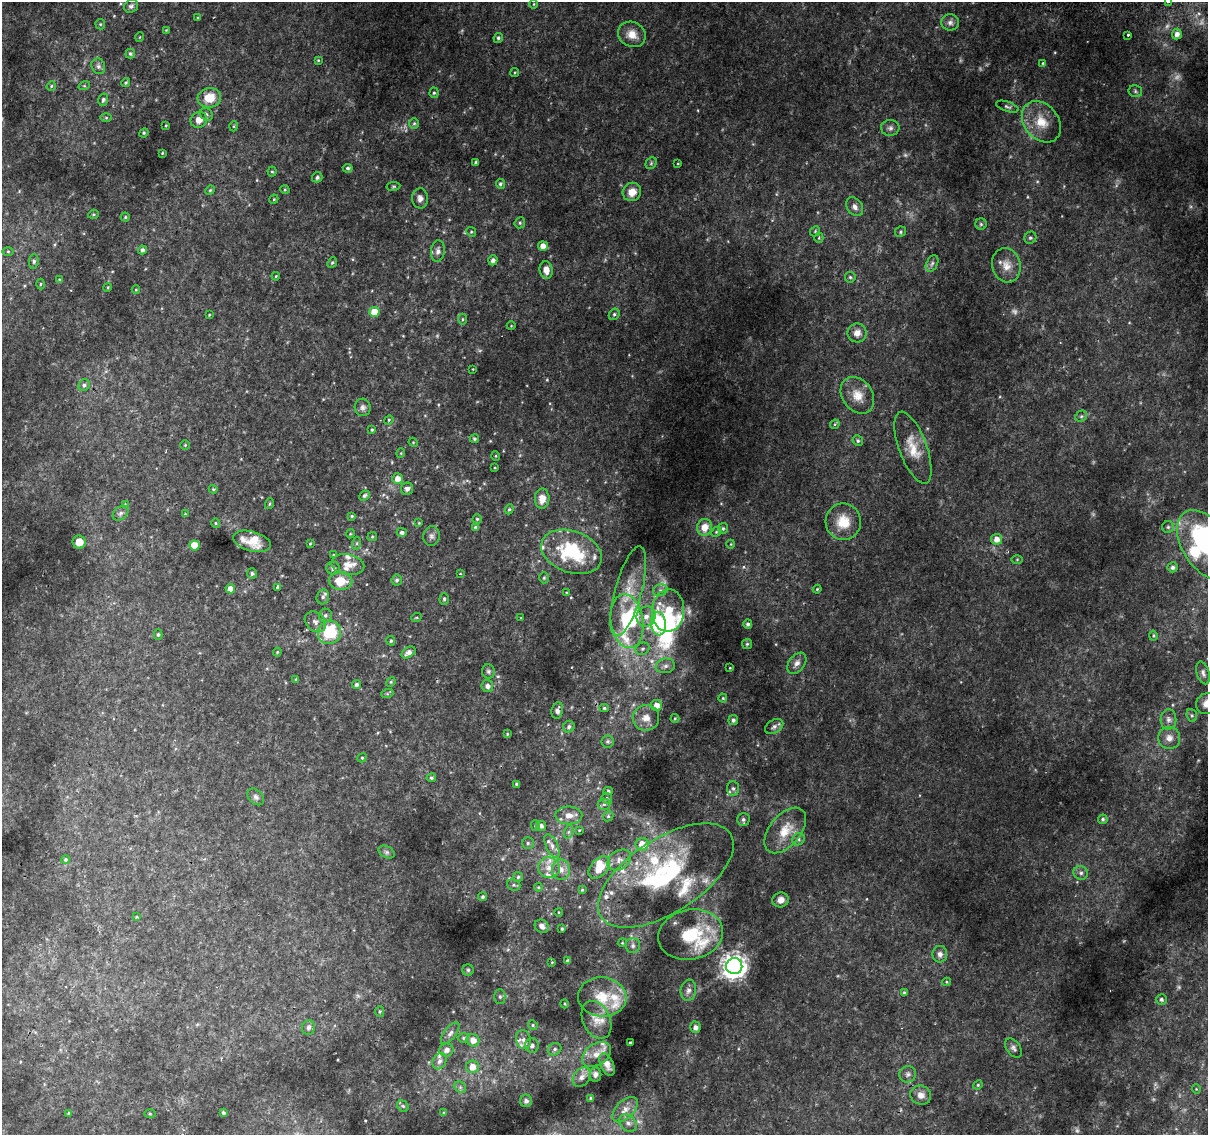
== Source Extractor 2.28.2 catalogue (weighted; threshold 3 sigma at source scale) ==
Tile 10 of 4 x 4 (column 2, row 3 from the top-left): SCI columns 1212-2417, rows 1397-2529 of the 4844 x 5117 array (HDU 1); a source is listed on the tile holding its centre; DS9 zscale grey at full resolution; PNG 1210 x 1137 px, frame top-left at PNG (2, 2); each listed source drawn as its Kron ellipse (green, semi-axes under 4 px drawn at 4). Shown black and unused: <1% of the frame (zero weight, under 2 of 3 exposures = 2% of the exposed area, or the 3 px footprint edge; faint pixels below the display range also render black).
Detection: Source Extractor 2.28.2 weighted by HDU 2 'WHT'; one run over the whole footprint, this tile lists its part. Background 0.0172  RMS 0.004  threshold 0.0179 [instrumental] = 3 sigma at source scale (4.5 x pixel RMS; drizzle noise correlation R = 1.50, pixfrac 1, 0.0396/0.0396 arcsec/px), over >= 5 px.
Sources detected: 317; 9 too faint to see at this stretch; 2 inside a brighter object's white glare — neither listed nor drawn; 29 inside a brighter listed object's ellipse — not listed separately; the other 277 listed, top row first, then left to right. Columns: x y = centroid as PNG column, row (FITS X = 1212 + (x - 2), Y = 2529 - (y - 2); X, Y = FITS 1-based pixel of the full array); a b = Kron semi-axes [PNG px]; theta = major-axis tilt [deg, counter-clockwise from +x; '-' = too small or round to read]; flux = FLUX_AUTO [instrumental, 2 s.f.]
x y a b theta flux
1168 2 3 3 - 3.8
534 4 5 3 - 0.35
131 6 7 6 - 1.1
198 18 4 3 - 0.45
950 22 9 8 - 1.8
100 24 5 5 - 0.51
166 30 4 4 - 0.29
632 34 14 12 -29 4.7
1177 34 5 5 - 2.3
1128 35 3 2 - 0.95
140 37 4 3 - 0.28
498 38 5 4 - 0.77
130 54 5 4 - 0.84
318 60 4 4 - 0.43
1043 63 4 4 - 0.5
98 66 8 6 -67 1.2
515 73 5 3 - 0.41
126 83 4 3 - 0.59
51 86 5 4 - 0.44
84 86 6 4 17 0.46
1135 91 7 6 - 0.78
434 93 5 4 - 0.62
209 98 12 10 8 7.9
103 100 6 5 - 0.88
1007 107 12 5 -19 0.99
206 114 7 6 - 0.88
106 118 6 4 0 0.52
199 120 8 7 - 3.3
1041 122 23 17 -51 9.3
414 123 5 5 - 0.66
166 125 3 2 - 0.33
234 126 5 3 - 0.36
890 128 9 8 - 1.4
144 133 5 4 - 0.46
162 153 3 2 - 0.34
476 162 4 3 - 0.84
651 163 6 5 - 0.63
678 164 4 2 - 0.29
348 168 5 4 - 0.82
272 171 5 4 - 0.51
317 177 5 5 - 1
500 184 5 4 - 0.84
393 186 7 3 9 0.46
210 190 5 4 - 0.49
285 190 5 3 - 0.36
632 192 9 9 - 4.4
420 198 10 8 -87 2.1
274 199 5 3 - 0.41
855 207 10 7 -54 2.1
93 214 5 4 - 0.56
125 217 4 4 - 0.5
520 223 6 5 - 0.68
981 224 6 5 - 0.69
815 231 5 4 - 0.55
471 232 5 4 - 0.5
901 232 5 5 - 0.65
819 238 5 4 - 0.5
1030 238 6 5 - 0.9
543 246 5 5 - 3.1
143 250 4 4 - 1.4
8 251 6 4 0 0.49
438 251 11 7 85 1.9
493 260 5 4 - 1.7
34 261 7 5 85 0.83
332 262 6 4 49 0.65
932 263 9 5 63 1.2
1006 265 17 14 -74 5.1
546 270 9 6 -83 3.4
276 276 4 3 - 0.36
850 277 5 5 - 0.7
60 280 4 3 - 0.45
41 284 5 3 - 0.44
108 287 4 3 - 0.38
136 290 4 4 - 0.39
374 312 5 5 - 11
614 314 6 5 - 0.79
209 315 3 3 - 0.28
462 319 5 3 - 0.46
511 326 4 3 - 0.29
857 333 9 9 - 3.3
473 369 4 2 - 0.24
84 385 6 5 - 1
857 395 20 15 -54 6.5
363 407 9 8 - 1.4
1081 416 6 5 - 0.73
389 420 5 4 - 0.39
835 424 5 4 - 0.57
372 430 4 3 - 0.46
474 439 5 4 - 0.56
858 441 5 5 - 0.83
413 442 5 3 - 0.36
185 445 4 4 - 0.44
913 448 38 14 -70 9
401 453 5 3 - 0.33
496 456 5 3 - 0.33
495 468 4 2 - 0.29
397 479 5 5 - 3.2
213 489 4 4 - 0.51
407 489 6 6 - 1.3
364 496 5 4 - 0.86
542 499 10 7 88 4.1
125 504 4 3 - 0.66
269 504 5 3 - 0.46
509 509 5 4 - 0.55
120 513 9 6 41 1.2
185 514 4 4 - 0.37
352 516 4 4 - 0.44
477 519 4 4 - 0.45
843 522 18 17 - 8.7
216 523 4 4 - 0.45
419 523 4 3 - 0.31
476 527 4 4 - 0.93
704 527 8 7 - 5
1168 527 6 6 - 0.75
723 529 5 5 - 0.76
402 532 5 4 - 1.2
716 532 6 4 45 0.56
350 534 4 3 - 0.36
432 536 10 8 79 1.5
372 537 5 4 - 0.45
997 539 5 5 - 3.3
252 541 19 10 -15 6.4
79 542 6 6 - 4.2
357 543 6 4 72 0.54
310 544 3 3 - 0.33
731 544 4 3 - 0.32
194 545 5 5 - 12
1206 545 39 23 -57 63
571 552 31 20 -20 29
333 555 3 3 - 0.36
1017 559 5 4 - 0.4
348 565 17 10 -12 3.7
1173 567 5 5 - 1.2
333 568 6 6 - 1.5
252 573 5 5 - 0.78
460 574 3 2 - 0.29
544 578 5 4 - 0.55
397 580 5 5 - 0.89
340 581 12 9 -1 9
277 587 4 3 - 2.9
230 589 5 5 - 2.9
817 589 4 3 - 0.4
660 590 8 6 20 1.3
628 591 46 13 75 10
567 593 4 4 - 0.39
323 597 7 6 - 1.1
444 599 6 4 90 0.67
668 611 21 16 86 13
325 615 7 6 - 1.1
646 616 10 9 - 3.3
416 618 5 3 - 0.38
521 618 3 3 - 0.3
627 621 27 16 -81 20
315 622 12 9 -41 2.2
658 624 12 7 -84 56
748 624 5 4 - 0.92
329 632 12 11 - 22
158 635 5 4 - 0.62
1153 636 5 4 - 0.52
391 641 5 4 - 0.62
747 644 5 5 - 0.57
642 649 7 6 - 1
277 652 4 4 - 0.38
408 652 8 5 32 1.8
797 663 12 8 53 2.1
665 666 9 7 8 1.7
730 668 3 2 - 0.4
488 671 7 6 - 0.91
1203 673 12 6 -73 1.5
296 680 4 3 - 0.59
391 682 5 4 - 0.51
356 684 4 4 - 0.9
487 686 6 6 - 1.6
387 694 6 4 18 0.48
723 698 4 4 - 0.41
1207 704 11 10 - 4.5
656 705 5 5 - 3.6
604 708 4 4 - 0.65
557 711 8 5 80 1.6
1192 715 6 5 - 0.71
646 718 13 13 - 4.6
675 718 4 4 - 0.41
1168 719 10 8 88 1.9
733 720 5 4 - 1
569 727 6 5 - 1
774 727 10 6 30 1.4
507 734 4 3 - 0.41
1169 738 11 11 - 3.2
608 741 6 6 - 0.95
362 758 5 4 - 0.79
431 778 5 4 - 0.61
516 784 3 3 - 0.68
733 788 7 6 - 1
608 791 4 4 - 0.62
256 797 9 7 -44 1.3
607 798 6 5 - 0.6
604 804 6 5 - 0.85
569 815 13 9 0 3.7
608 816 5 4 - 0.6
743 819 6 6 - 1
1103 819 5 4 - 0.72
535 826 5 4 - 0.55
541 826 5 5 - 1.5
579 830 4 3 - 0.37
785 830 27 15 50 9.1
568 832 7 4 71 0.77
798 839 7 5 47 0.93
528 843 6 5 - 0.69
642 844 6 6 - 6.1
552 846 13 6 -65 2.3
387 852 8 5 -27 0.96
66 860 4 4 - 0.66
619 860 13 9 34 2.9
599 867 13 8 47 8.2
549 868 11 10 - 3.8
561 870 10 9 - 3.2
1081 873 7 6 - 1.3
666 875 77 37 33 62
518 877 5 5 - 0.65
514 885 7 5 -21 0.86
538 887 4 4 - 0.41
582 890 4 3 - 0.49
483 897 4 4 - 0.72
781 900 8 7 - 2.4
558 912 4 3 - 0.27
136 917 4 3 - 0.4
542 926 7 6 - 1.8
562 929 3 3 - 0.62
690 935 33 25 12 23
622 943 4 3 - 0.37
633 946 7 7 - 1.4
940 954 8 7 - 1.6
568 961 4 3 - 1
552 962 4 2 - 0.27
734 966 8 8 - 390
468 970 5 5 - 0.73
946 982 4 4 - 0.44
688 990 10 8 82 2.2
904 993 4 3 - 0.55
500 997 7 5 -90 0.89
602 997 24 19 -5 12
1161 999 5 5 - 0.98
565 1004 4 3 - 0.38
380 1012 5 4 - 0.59
596 1020 20 13 -65 5.5
533 1025 5 4 - 0.56
308 1027 7 6 - 1.3
695 1027 5 5 - 1.7
450 1033 13 6 52 1.7
463 1038 5 5 - 0.62
473 1040 6 6 - 3.6
523 1040 9 7 -73 2
630 1043 3 3 - 0.71
532 1045 7 7 - 1.7
1013 1048 11 6 -52 1.3
555 1049 7 6 - 1.2
446 1050 7 6 - 2.2
596 1054 16 10 34 4.4
439 1061 8 6 63 1.8
607 1065 12 6 -66 2.5
472 1067 6 6 - 4.6
908 1074 8 8 - 1.4
595 1075 7 6 - 1.6
582 1077 10 8 50 2.4
978 1085 5 4 - 0.5
460 1087 6 5 - 0.8
1196 1089 4 4 - 0.39
921 1095 10 9 - 2.7
591 1098 4 3 - 0.85
526 1101 6 6 - 1.3
403 1106 6 5 - 0.69
625 1110 15 9 46 3.7
69 1113 4 3 - 0.46
223 1113 3 3 - 0.58
444 1113 4 3 - 0.57
150 1114 6 4 -2 0.48
628 1123 10 7 -43 2
Isophote crosses this tile's border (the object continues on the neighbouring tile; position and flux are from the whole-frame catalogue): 3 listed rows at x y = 1168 2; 1206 545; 1207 704